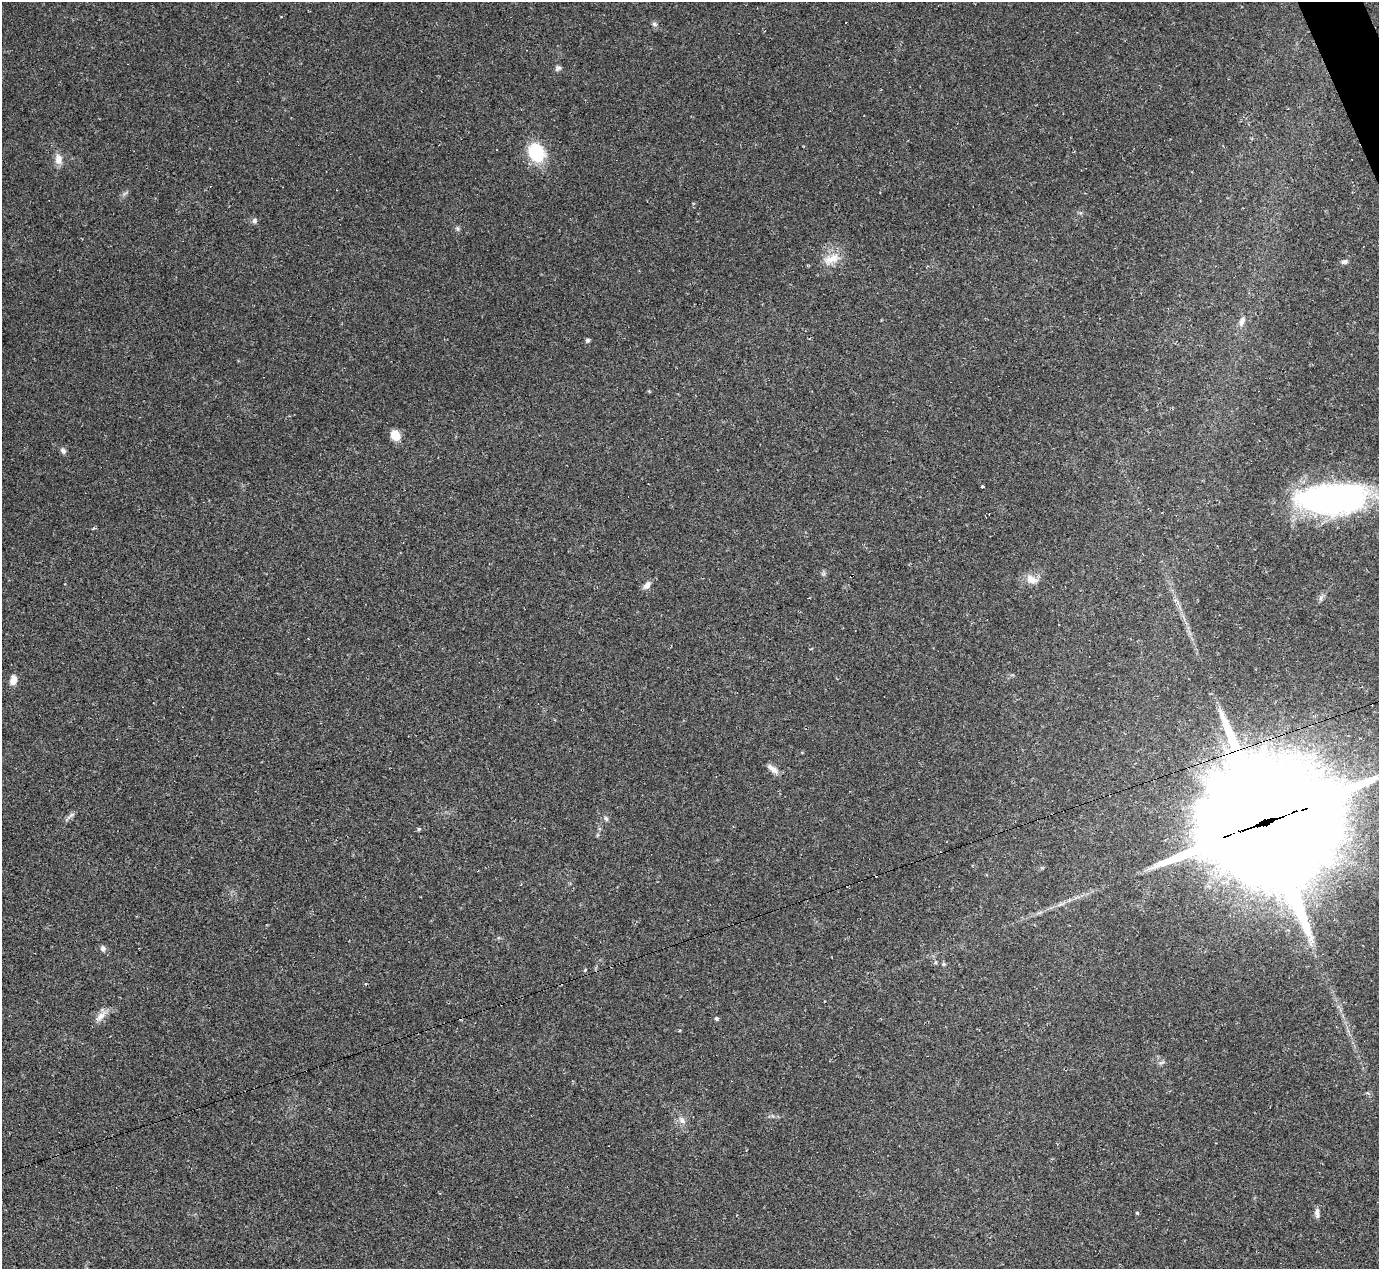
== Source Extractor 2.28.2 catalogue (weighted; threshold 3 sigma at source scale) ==
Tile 10 of 4 x 4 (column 2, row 3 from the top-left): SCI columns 1378-2754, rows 1542-2808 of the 5525 x 5503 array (HDU 1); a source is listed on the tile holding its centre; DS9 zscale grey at full resolution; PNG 1381 x 1271 px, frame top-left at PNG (2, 2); no overlay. Shown black and unused: <1% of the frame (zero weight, under 2 of 3 exposures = <1% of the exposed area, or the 3 px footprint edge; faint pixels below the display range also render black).
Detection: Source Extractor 2.28.2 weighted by HDU 2 'WHT'; one run over the whole footprint, this tile lists its part. Background 0.0926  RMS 0.0057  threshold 0.0255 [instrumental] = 3 sigma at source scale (4.5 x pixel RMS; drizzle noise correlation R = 1.50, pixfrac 1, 0.05/0.05 arcsec/px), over >= 5 px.
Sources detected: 37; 3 cosmic-ray / hot-pixel residue — not listed; the other 34 listed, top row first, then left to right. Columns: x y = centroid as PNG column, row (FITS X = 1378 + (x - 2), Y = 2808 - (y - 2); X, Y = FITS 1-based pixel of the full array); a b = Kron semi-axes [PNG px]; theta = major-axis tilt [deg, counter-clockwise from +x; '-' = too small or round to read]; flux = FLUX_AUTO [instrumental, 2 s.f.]
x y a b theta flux
654 24 6 6 - 1.2
558 68 9 6 15 1.5
536 153 19 15 -59 27
58 159 14 9 -84 4.8
254 221 7 6 - 1.7
457 229 7 5 -69 1.1
832 259 23 9 20 7.2
1344 262 8 6 10 1.7
1242 321 14 7 69 3.3
588 340 5 4 - 1.3
395 435 11 9 -55 7.4
63 450 8 6 -58 1.8
982 486 3 3 - 1.2
1333 498 68 28 2 180
1032 579 19 11 -25 5.1
647 585 12 7 47 2.8
1321 598 8 4 -83 1.3
13 680 12 8 78 3.9
773 769 17 7 -37 3.8
70 816 16 4 41 2
606 818 8 5 -62 1.1
1266 822 54 41 15 21000
419 829 5 4 - 0.8
597 835 6 4 71 0.71
103 948 8 7 - 1.6
935 962 6 4 -72 0.75
943 964 6 5 - 0.97
585 970 5 3 - 0.5
101 1016 19 8 47 4.6
717 1019 4 4 - 1.1
1161 1062 9 4 10 1.2
682 1120 11 7 -48 2.6
1137 1213 4 4 - 0.71
1317 1213 12 5 -84 2.2
Overlapping masked pixels (flux is a lower limit): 1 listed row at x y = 1266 822
Isophote crosses this tile's border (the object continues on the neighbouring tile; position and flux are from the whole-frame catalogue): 2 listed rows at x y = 1333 498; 1266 822